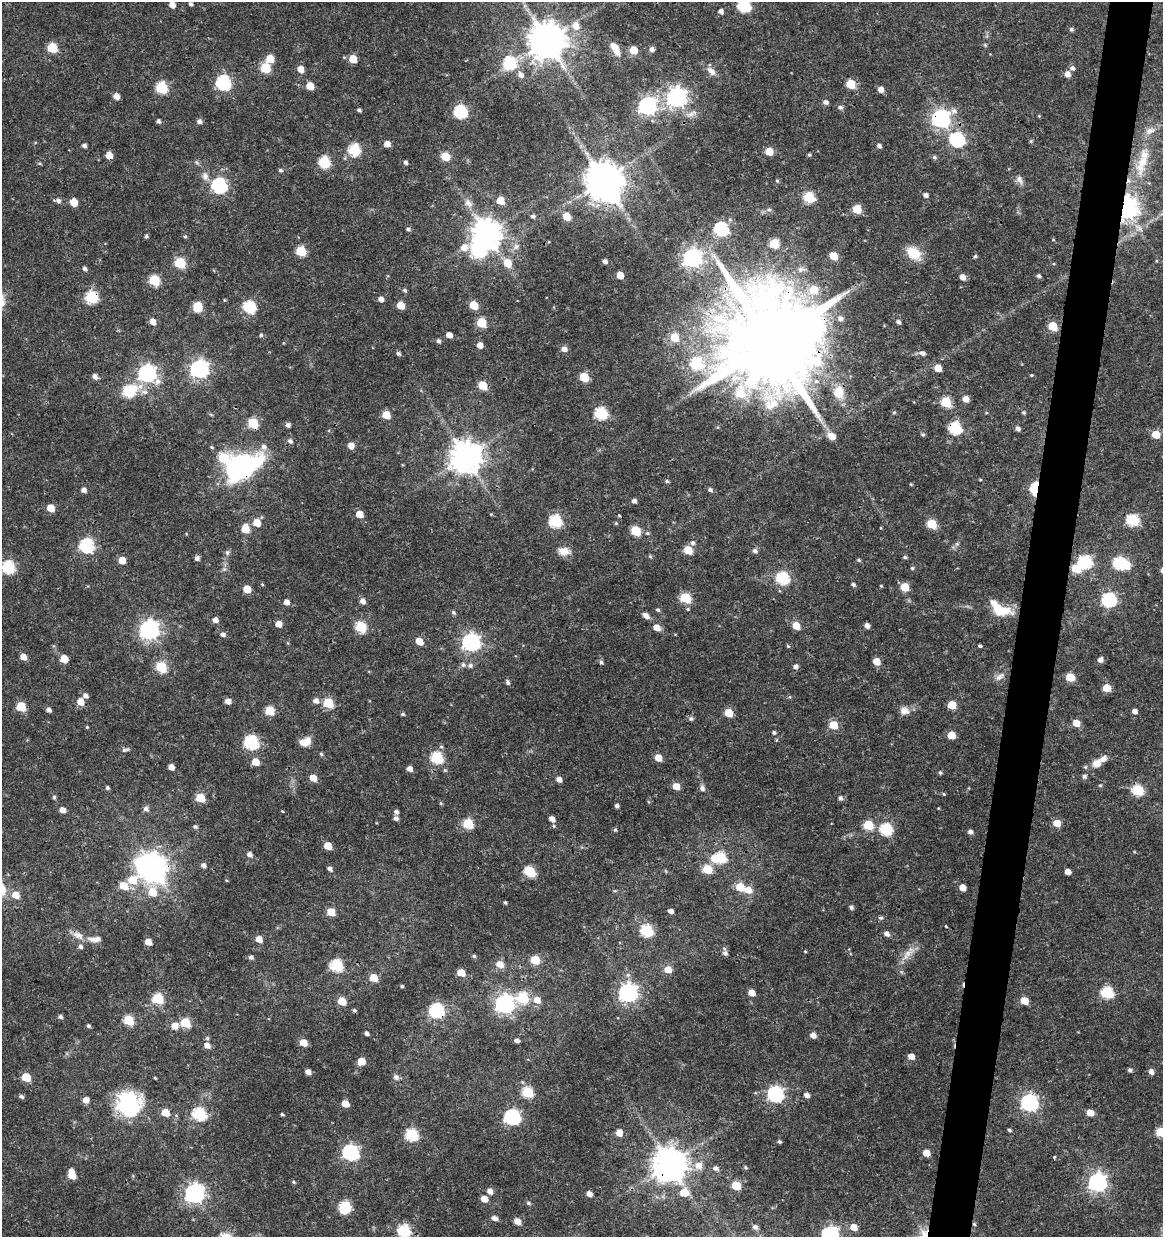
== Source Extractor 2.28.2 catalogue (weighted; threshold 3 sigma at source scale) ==
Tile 10 of 4 x 4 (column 2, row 3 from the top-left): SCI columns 1444-2604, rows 1237-2471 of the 5147 x 4948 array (HDU 1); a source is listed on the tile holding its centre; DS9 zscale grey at full resolution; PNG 1165 x 1239 px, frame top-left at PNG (2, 2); no overlay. Shown black and unused: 4% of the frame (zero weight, under 3 of 4 exposures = <1% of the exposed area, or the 3 px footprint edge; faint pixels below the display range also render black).
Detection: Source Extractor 2.28.2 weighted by HDU 2 'WHT'; one run over the whole footprint, this tile lists its part. Background 0.0216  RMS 0.002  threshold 0.00884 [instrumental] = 3 sigma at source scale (4.5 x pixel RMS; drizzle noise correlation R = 1.50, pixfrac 1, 0.0396/0.0396 arcsec/px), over >= 5 px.
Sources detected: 408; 1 too faint to see at this stretch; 8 inside a brighter object's white glare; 1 cosmic-ray / hot-pixel residue — not listed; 5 inside a brighter listed object's ellipse — not listed separately; the other 393 listed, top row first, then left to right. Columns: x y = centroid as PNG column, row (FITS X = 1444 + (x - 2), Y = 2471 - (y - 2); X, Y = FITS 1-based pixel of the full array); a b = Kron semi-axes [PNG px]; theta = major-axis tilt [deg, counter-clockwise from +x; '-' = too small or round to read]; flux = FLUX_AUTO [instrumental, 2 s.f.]
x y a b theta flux
191 4 4 4 - 0.47
172 5 5 5 - 1.6
744 6 6 6 - 24
721 11 4 4 - 0.86
576 26 10 9 - 2.3
1071 29 5 4 - 0.39
547 41 11 10 - 600
985 45 4 4 - 0.23
615 47 13 8 -40 1.6
52 48 6 6 - 8.7
652 49 6 5 - 0.74
634 50 6 5 - 3.8
270 59 6 6 - 3.8
353 59 6 5 - 3.8
509 63 7 7 - 20
265 68 6 6 - 9.5
1072 68 6 5 - 0.71
300 69 6 5 - 1.8
711 71 14 7 -44 1.3
1067 74 5 5 - 1.4
521 75 8 6 -57 1.2
223 83 7 6 - 37
850 84 6 5 - 6.6
310 86 6 5 - 4.2
162 88 6 6 - 17
881 89 6 5 - 1.2
116 96 5 5 - 1.7
677 97 8 7 - 110
826 102 6 5 - 0.74
648 106 7 7 - 77
840 107 6 6 - 0.55
359 110 4 3 - 0.42
954 111 9 8 - 0.96
460 112 7 6 - 28
692 114 15 6 24 1.1
1039 116 4 4 - 0.18
941 119 7 7 - 82
158 121 5 4 - 0.52
199 121 5 5 - 0.72
957 140 7 6 - 35
1031 141 6 4 71 0.23
387 144 5 5 - 1.6
84 145 5 4 - 0.58
879 146 5 4 - 0.66
354 150 6 6 - 17
769 151 5 5 - 4
809 155 5 4 - 0.3
109 156 5 5 - 2.5
445 156 7 6 - 3.9
934 157 6 5 - 0.4
324 162 6 6 - 16
406 162 4 4 - 0.56
1142 163 37 15 69 7.2
280 170 5 4 - 0.36
205 176 12 9 -72 1.3
603 180 11 9 9 570
1020 180 14 7 -57 0.96
777 181 5 4 - 0.24
219 186 7 7 - 39
926 195 5 5 - 0.69
809 197 6 6 - 14
500 200 6 5 - 3.6
58 201 10 6 -9 0.77
74 202 6 5 - 3.7
468 203 15 10 -49 1.6
769 209 6 4 0 0.35
857 209 6 5 - 6.1
1126 209 7 7 - 180
533 216 5 5 - 0.52
566 216 6 5 - 3.6
730 220 6 4 -18 0.27
1139 228 16 9 -41 2
408 229 5 5 - 0.38
721 229 7 6 - 35
486 233 9 8 - 300
146 236 5 4 - 0.34
185 236 5 4 - 0.27
1053 240 4 3 - 0.15
774 244 6 6 - 7.7
516 247 11 7 39 1.1
301 251 6 6 - 9.7
914 253 17 12 -40 4.3
833 256 6 5 - 3.8
975 256 5 4 - 0.29
692 258 7 7 - 100
605 261 4 4 - 0.67
180 263 6 6 - 12
508 263 7 6 - 4.1
85 269 5 5 - 0.52
801 269 12 8 3 1.2
620 275 5 5 - 2.8
1039 276 5 4 - 0.54
962 277 6 5 - 1.4
154 280 6 6 - 12
405 290 5 4 - 0.4
814 290 9 8 - 4.4
92 297 7 6 - 21
381 299 5 5 - 0.96
224 300 5 3 - 0.17
401 305 5 5 - 4
474 305 6 5 - 5.6
197 306 6 6 - 7.5
249 307 7 6 - 21
840 319 7 6 - 0.9
153 322 6 5 - 1.6
898 322 5 4 - 0.55
481 323 6 5 - 7.8
1053 326 6 5 - 6.7
261 335 5 5 - 0.33
449 335 5 4 - 1.4
674 337 6 6 - 4.7
438 341 5 4 - 0.48
770 342 29 23 -35 4600
480 345 5 5 - 1.4
564 349 6 6 - 1.1
922 353 9 6 -17 0.68
398 354 5 5 - 0.43
696 364 7 6 - 16
938 368 5 5 - 2.8
200 369 7 7 - 82
147 373 8 7 - 69
1031 375 4 4 - 0.19
95 376 6 5 - 0.99
584 377 6 5 - 7.4
483 385 6 5 - 5.9
129 391 9 7 26 18
144 392 11 6 -11 0.89
839 392 18 14 -85 3.9
966 399 6 5 - 1.6
946 402 6 5 - 11
894 412 6 3 19 0.21
601 413 6 6 - 22
986 413 4 3 - 0.18
1024 413 5 5 - 0.31
386 415 6 5 - 3.9
253 423 6 6 - 9.8
288 425 5 5 - 0.6
955 428 7 6 - 21
1018 428 6 5 - 0.77
923 434 6 5 - 0.33
1156 435 6 5 - 4.5
832 436 8 6 -35 2.1
290 441 6 6 - 0.68
351 446 5 5 - 2.1
264 447 9 8 - 0.98
465 457 10 10 - 360
243 467 25 15 38 48
667 481 5 4 - 0.33
911 484 4 4 - 0.19
1035 489 7 4 86 21
84 490 5 5 - 0.93
710 490 6 5 - 0.5
634 501 5 4 - 0.68
51 508 6 5 - 3.3
359 514 6 5 - 2.6
491 514 4 4 - 0.16
619 515 3 3 - 0.3
1133 520 6 6 - 18
555 521 6 6 - 24
257 523 6 6 - 3.4
616 523 5 4 - 0.21
932 524 6 5 - 8
245 528 10 8 -86 2.3
636 531 6 5 - 9.7
647 533 5 4 - 0.27
693 543 7 6 - 0.58
957 544 6 4 0 0.32
87 545 7 6 - 36
688 550 6 5 - 5.8
564 551 15 10 -2 1.9
755 551 8 6 -28 0.55
227 552 7 6 - 0.52
650 556 5 5 - 0.28
905 557 5 4 - 0.35
197 558 5 5 - 0.75
122 560 6 5 - 2.7
859 560 5 4 - 0.28
1085 562 7 6 - 25
1119 563 6 6 - 20
8 567 7 6 - 25
912 568 5 4 - 0.28
783 578 7 6 - 23
262 584 4 3 - 0.18
853 584 5 4 - 0.46
881 586 4 4 - 0.19
905 587 6 5 - 4.8
247 589 5 5 - 3.9
685 598 6 6 - 12
1109 600 7 6 - 34
363 601 6 5 - 1.1
286 602 5 5 - 1.2
688 609 5 4 - 0.25
658 610 5 4 - 0.35
1000 611 21 11 -9 5.9
454 613 6 5 - 0.4
646 615 9 6 -38 1
215 620 6 5 - 1
279 624 5 5 - 1.7
867 625 5 5 - 0.93
796 626 6 5 - 3.2
361 627 6 6 - 15
657 627 6 5 - 2
149 630 8 7 - 100
223 634 6 5 - 0.68
419 641 6 5 - 2.7
471 642 7 7 - 77
788 646 5 4 - 0.23
980 646 3 3 - 0.32
23 657 6 5 - 1.8
64 659 6 5 - 3.4
1100 660 6 5 - 0.91
876 661 5 5 - 2.9
601 662 6 5 - 0.4
463 665 7 6 - 0.56
470 666 7 6 - 0.62
795 666 5 5 - 0.75
161 667 6 6 - 14
1000 677 15 7 36 1.1
1070 677 5 5 - 7.5
507 682 7 5 -66 0.46
1107 688 5 5 - 4.3
85 696 6 5 - 0.78
228 701 6 5 - 1.2
316 701 7 6 - 0.94
80 702 6 6 - 2.4
328 703 6 6 - 12
952 705 6 5 - 5
21 707 6 5 - 7.6
49 710 5 4 - 0.68
269 711 6 5 - 7.6
904 711 13 11 -11 1.5
1135 711 4 4 - 1.1
729 713 6 5 - 4.5
403 714 5 4 - 0.3
691 719 6 6 - 0.47
1076 723 5 5 - 2.9
833 725 6 5 - 5.4
87 727 4 4 - 0.22
774 733 5 5 - 0.37
951 735 5 5 - 4.4
251 742 7 6 - 32
305 742 14 9 20 2.1
125 750 10 4 8 0.5
321 754 5 4 - 0.29
437 758 7 6 - 16
658 758 6 5 - 2.6
255 762 6 5 - 3
1097 763 9 8 - 1.7
171 767 5 5 - 1.5
1085 767 6 5 - 0.3
410 769 5 5 - 1.1
940 772 5 4 - 0.34
1084 776 5 5 - 0.57
313 778 6 5 - 2.3
559 779 5 5 - 1.1
1100 785 5 4 - 0.23
676 786 5 5 - 2.9
107 788 5 4 - 0.4
702 788 9 7 -68 0.69
1138 790 6 5 - 16
944 794 4 4 - 0.22
54 797 5 4 - 0.34
200 798 6 5 - 7
840 798 6 5 - 0.6
441 803 5 4 - 0.24
617 806 4 4 - 0.52
146 809 7 6 - 0.72
62 810 6 5 - 1.4
282 811 4 3 - 0.15
396 812 5 5 - 0.65
396 818 5 5 - 0.7
552 819 6 5 - 1.4
1057 823 6 5 - 3.1
468 824 6 6 - 11
868 825 6 5 - 8.5
195 826 6 5 - 0.39
886 829 7 6 - 21
615 830 5 4 - 0.3
970 832 5 5 - 0.76
328 846 6 5 - 3.5
249 854 6 5 - 0.79
720 858 7 6 - 14
203 865 5 5 - 0.75
152 866 11 10 - 220
330 869 5 4 - 0.76
707 869 6 5 - 7.4
530 872 7 5 -39 12
1068 872 5 4 - 1.8
133 880 9 8 - 4.5
123 886 8 6 -31 3.2
740 887 7 6 - 4.7
962 887 5 5 - 1.9
748 890 7 6 - 2.4
615 891 6 3 -17 0.22
152 892 7 7 - 4.5
15 895 7 6 - 2.7
505 902 4 3 - 0.28
851 907 5 5 - 0.48
671 911 5 4 - 0.82
331 912 6 5 - 4.4
880 918 7 5 -1 0.39
946 926 4 2 - 0.2
646 931 7 6 - 17
887 934 6 5 - 0.94
78 935 17 9 -28 1.6
95 939 19 7 2 1.5
259 939 6 5 - 1.8
148 942 5 5 - 1.9
80 947 6 5 - 0.55
805 951 4 3 - 0.18
725 953 6 6 - 0.75
908 953 24 10 41 2.3
474 956 5 4 - 0.31
251 957 6 5 - 0.56
535 960 6 5 - 6.5
500 964 7 6 - 2.6
337 965 7 6 - 23
668 969 6 6 - 2.5
461 973 6 5 - 3.1
374 978 6 5 - 4
402 986 3 3 - 0.26
628 993 8 7 - 82
752 993 5 5 - 2.4
1107 993 7 6 - 17
523 998 7 6 - 13
158 999 6 6 - 13
537 1000 7 6 - 1.9
342 1001 6 5 - 3.8
1024 1001 5 5 - 4.6
504 1004 8 7 - 92
354 1010 5 4 - 0.32
437 1010 7 6 - 34
60 1017 5 4 - 0.5
129 1020 6 5 - 9
185 1023 6 5 - 8.3
89 1026 4 4 - 0.38
174 1026 7 6 - 1.9
367 1033 4 4 - 0.6
813 1035 6 5 - 1.3
207 1038 5 5 - 0.34
517 1040 5 4 - 0.73
303 1043 6 5 - 2.9
207 1045 6 5 - 1.3
911 1056 5 5 - 1.6
361 1061 5 5 - 3.5
1130 1070 5 4 - 0.49
308 1072 5 4 - 1.1
1151 1072 6 5 - 0.92
26 1077 6 5 - 5.9
396 1077 8 7 - 0.69
155 1078 3 3 - 0.19
528 1092 6 6 - 14
776 1094 7 7 - 50
807 1095 5 5 - 1
21 1096 6 4 -24 0.5
86 1100 6 5 - 1.4
1029 1103 7 7 - 65
129 1104 28 27 - 16
345 1104 6 5 - 2.3
165 1113 6 5 - 3.6
1090 1113 5 5 - 2.7
199 1114 7 6 - 27
282 1114 3 3 - 0.27
512 1117 7 6 - 48
1009 1130 4 3 - 0.33
1161 1132 6 5 - 10
619 1133 7 6 - 1.7
412 1135 7 6 - 22
779 1142 4 3 - 0.35
351 1152 8 6 -31 49
926 1153 5 5 - 2.1
670 1164 10 10 - 460
698 1166 9 8 - 2
746 1167 4 4 - 0.27
715 1168 7 5 -27 0.72
72 1174 8 5 -78 3.8
294 1182 5 4 - 0.26
1098 1182 7 7 - 86
736 1185 6 5 - 7.3
490 1191 6 5 - 1.2
195 1193 8 7 - 100
684 1193 9 8 - 2.9
589 1194 5 4 - 1.2
484 1199 6 5 - 2.1
528 1203 6 5 - 0.38
345 1207 7 6 - 18
494 1218 6 5 - 0.94
517 1221 6 5 - 1.9
974 1224 5 4 - 0.3
755 1227 7 6 - 0.7
853 1227 6 5 - 2.2
404 1231 7 6 - 23
830 1234 7 7 - 61
Overlapping masked pixels (flux is a lower limit): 15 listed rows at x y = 941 119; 109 156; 1126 209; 92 297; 770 342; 839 392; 955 428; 465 457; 243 467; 1035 489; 437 758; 152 866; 437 1010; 670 1164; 974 1224
Isophote crosses this tile's border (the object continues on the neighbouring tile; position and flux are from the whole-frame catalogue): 6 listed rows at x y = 172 5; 744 6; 8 567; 1161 1132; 404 1231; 830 1234